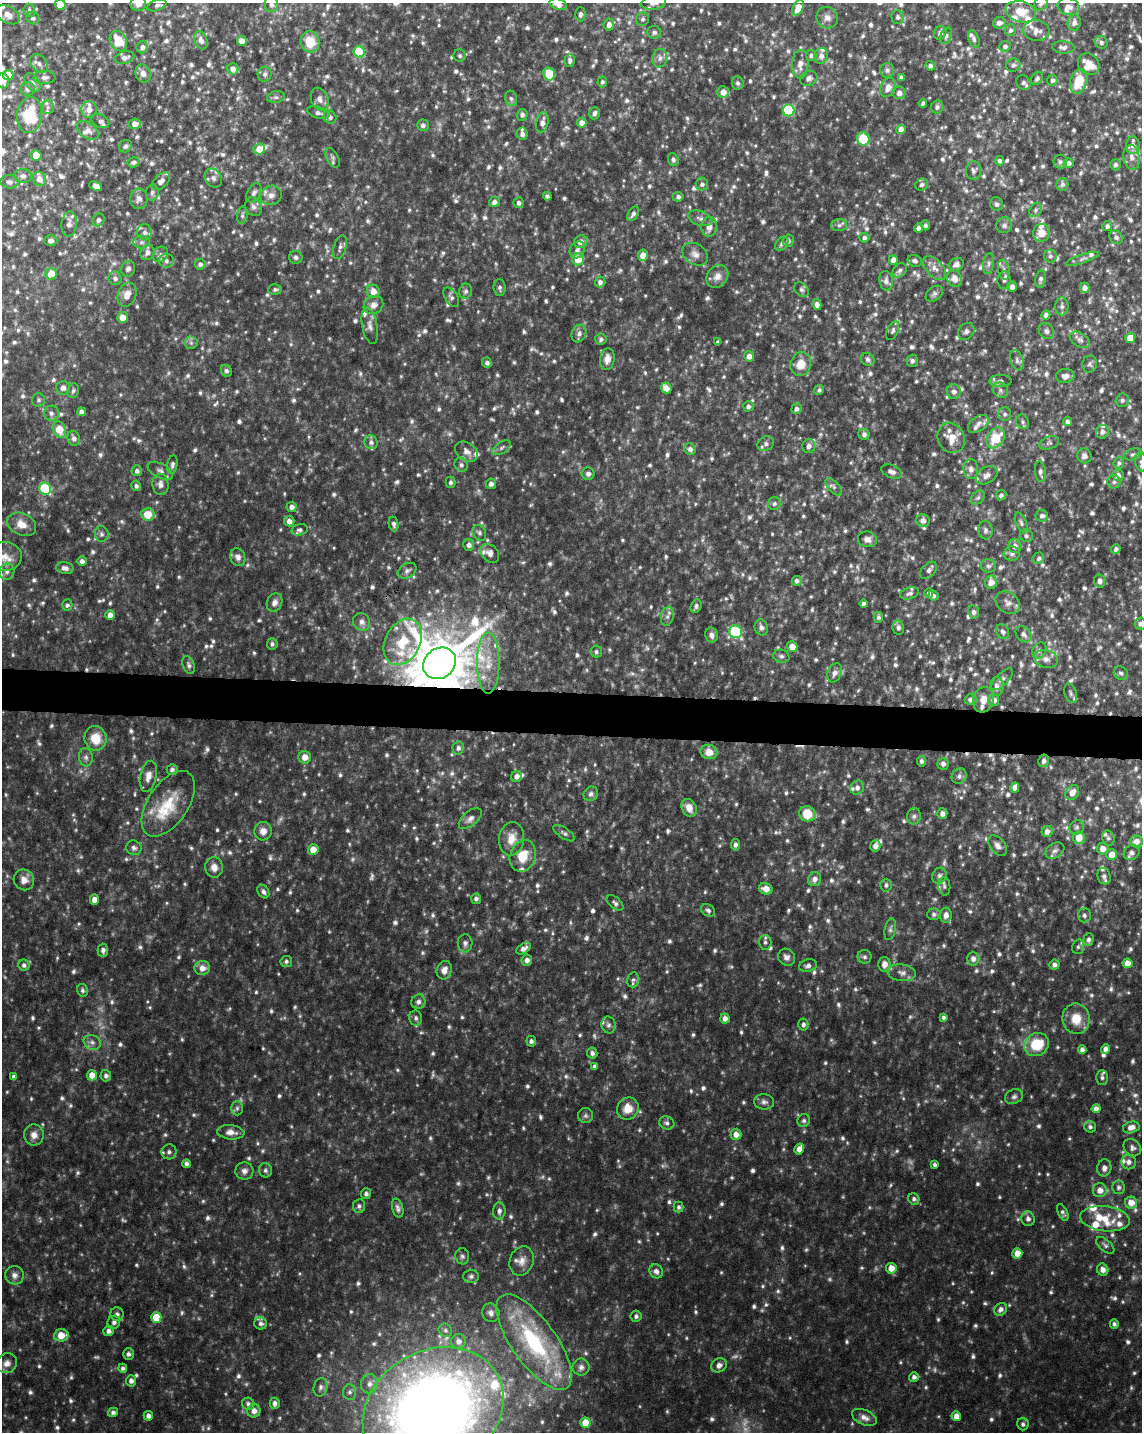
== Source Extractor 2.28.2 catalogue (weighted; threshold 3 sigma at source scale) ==
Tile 7 of 4 x 3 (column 3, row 2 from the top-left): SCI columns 2281-3420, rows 1656-3085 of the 4567 x 4797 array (HDU 1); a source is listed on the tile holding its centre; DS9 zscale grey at full resolution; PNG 1144 x 1434 px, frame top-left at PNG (2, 3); each listed source drawn as its Kron ellipse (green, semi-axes under 4 px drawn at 4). Shown black and unused: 3% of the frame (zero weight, under 4 of 8 exposures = <1% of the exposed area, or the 3 px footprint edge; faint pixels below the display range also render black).
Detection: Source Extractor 2.28.2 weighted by HDU 2 'WHT'; one run over the whole footprint, this tile lists its part. Background 0.0368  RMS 0.0046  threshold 0.0189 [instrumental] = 3 sigma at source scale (4.09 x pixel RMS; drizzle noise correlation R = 1.36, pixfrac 0.8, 0.0396/0.0396 arcsec/px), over >= 5 px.
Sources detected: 1405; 41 too faint to see at this stretch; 4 cosmic-ray / hot-pixel residue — neither listed nor drawn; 60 inside a brighter listed object's ellipse — not listed separately; of the other 1300, all 500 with FLUX_AUTO >= 1.09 (the completeness limit of this list) listed and drawn (800 fainter detections not listed), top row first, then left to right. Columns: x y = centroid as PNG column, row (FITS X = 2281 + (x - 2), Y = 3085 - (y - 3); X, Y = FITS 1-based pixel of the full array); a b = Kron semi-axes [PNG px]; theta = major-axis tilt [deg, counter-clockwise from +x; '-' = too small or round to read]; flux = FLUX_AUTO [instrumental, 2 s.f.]
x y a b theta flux
654 3 13 6 6 2
60 4 5 5 - 7.2
138 4 8 7 - 2.6
271 4 8 7 - 1.7
558 4 9 5 -17 3
1041 4 7 6 - 1.2
157 5 10 5 20 1.3
1069 6 11 8 -16 2.4
798 8 8 5 63 5
29 10 6 6 - 1.1
1021 12 15 10 -14 7.7
580 14 7 5 -88 1.3
8 15 13 8 -29 4.3
898 17 7 6 - 1.3
33 18 7 6 - 1.3
827 18 11 10 - 2.7
643 19 7 6 - 1.1
999 23 6 5 - 2.4
1074 23 8 6 77 2
609 25 6 5 - 2
1010 30 6 5 - 1.1
1036 31 13 10 -7 3.3
654 32 7 6 - 1.3
940 33 7 6 - 1.6
946 36 8 5 67 1.1
974 39 9 5 -72 1.2
201 40 9 6 -70 2.6
118 41 11 8 -62 9.1
242 41 5 5 - 3.7
310 42 10 9 - 9.5
1101 42 6 6 - 1.3
1005 46 6 5 - 1.2
142 47 6 5 - 1.7
1063 47 11 6 -4 2
359 52 6 5 - 24
811 55 5 5 - 1.4
460 56 6 6 - 1.1
821 56 8 7 - 2
125 58 10 6 12 1.9
660 58 9 7 80 2
570 60 6 5 - 1.3
39 63 10 7 -50 1.9
800 64 14 8 88 3.2
1089 64 11 10 - 7.2
1013 65 7 6 - 1.4
930 66 5 4 - 1.2
233 69 6 5 - 2.8
887 70 7 7 - 1.4
143 73 9 7 -72 2.6
265 74 7 7 - 1.2
549 74 6 5 - 15
8 75 5 5 - 9.4
45 77 11 6 0 1.9
901 77 4 4 - 1.3
809 78 9 7 29 1.9
1037 78 7 5 54 1.2
1052 80 5 5 - 1.2
3 81 7 6 - 2.4
1079 81 13 8 73 11
602 82 5 4 - 1.1
33 83 10 6 -56 1.7
738 83 7 6 - 1.2
1023 83 8 6 -39 1.4
888 87 10 7 65 3.5
28 89 7 6 - 1.9
723 92 6 5 - 3.6
899 93 6 6 - 2.5
276 97 9 6 8 1.2
511 98 8 6 -73 1.2
320 99 12 8 -68 2.5
923 103 4 4 - 1.2
48 107 7 6 - 1.3
937 107 6 6 - 1.2
89 110 8 7 - 3.4
789 110 6 6 - 35
318 113 11 5 -17 1.8
595 113 6 5 - 1.2
30 115 18 12 84 19
522 115 6 5 - 1.4
330 117 7 6 - 1.5
100 121 9 6 -28 1.5
542 122 10 6 76 2.6
582 123 5 5 - 2.8
135 124 6 5 - 3.2
423 125 6 5 - 1.4
901 129 5 4 - 3.4
88 130 12 7 -34 2.3
522 134 6 5 - 1.9
863 139 7 6 - 16
1133 145 9 7 88 2.4
125 146 7 6 - 1.2
259 149 6 5 - 5.7
36 155 5 5 - 8.9
1132 157 12 8 -81 3
333 158 10 6 -63 1.2
673 160 6 5 - 1.1
1000 161 4 4 - 1.2
134 162 6 5 - 1.2
1060 162 7 7 - 1.3
1069 163 5 5 - 1.6
1116 165 5 5 - 1.1
974 170 9 7 85 1.5
23 176 8 7 - 1.6
213 178 10 8 -57 1.7
39 179 7 6 - 3
161 181 11 6 45 2.4
10 182 9 6 -3 1.4
702 184 6 6 - 1.4
1062 184 6 6 - 1.3
922 185 6 5 - 1.2
96 186 7 4 -26 2.1
152 193 8 6 83 1.2
254 193 10 6 59 1.6
271 195 11 9 20 2.7
547 196 4 4 - 1.1
678 197 5 5 - 1.2
139 199 10 9 - 2.3
494 202 5 5 - 1.7
519 203 5 5 - 1.4
996 204 7 6 - 1.3
253 207 10 8 -59 1.8
1036 210 7 6 - 1.2
633 214 8 5 57 1.4
242 215 9 5 80 1.1
700 218 12 7 -19 1.9
99 220 6 5 - 1.3
69 224 12 7 83 2
839 225 8 6 2 1.2
925 225 5 4 - 1.1
1004 225 8 7 - 1.5
1107 226 5 4 - 1.4
709 227 10 7 83 3.1
918 228 5 4 - 1.7
145 232 8 7 - 1.5
1042 233 9 8 - 4.3
1116 237 7 6 - 1.4
864 238 5 5 - 1.3
51 241 6 5 - 1.4
788 241 6 5 - 1.5
141 242 8 6 0 1.2
581 242 7 6 - 3
782 244 8 5 51 1.3
340 247 12 6 72 1.7
577 250 9 7 60 1.8
147 252 8 7 - 1.9
160 254 8 7 - 1.5
695 254 14 10 -33 2.9
643 255 6 5 - 4.7
1050 256 6 6 - 1.2
296 257 7 6 - 1.4
578 259 6 6 - 7.1
1083 259 17 3 18 1.6
893 260 5 4 - 3.1
166 261 7 7 - 1.6
915 261 7 5 -20 1.3
200 264 5 5 - 1.5
956 264 8 6 28 1.9
989 264 10 5 81 1.3
935 268 14 8 -48 2.9
128 269 8 7 - 1.4
900 270 8 6 46 1.4
1004 270 10 5 -77 1.6
51 274 6 5 - 8.2
717 276 12 10 51 3.4
115 278 7 6 - 1.5
955 278 8 7 - 3.6
1041 279 8 5 80 1.3
1004 280 9 6 86 1.6
886 281 10 6 -80 1.9
600 282 5 5 - 1.7
1012 287 5 4 - 2.3
500 288 8 6 -83 1.2
1085 288 5 4 - 2.5
275 289 7 5 3 1.1
801 290 8 6 -44 1.2
373 291 7 6 - 3.7
465 291 7 6 - 1.4
934 294 10 6 38 1.3
127 295 12 9 69 3.6
451 297 11 6 -58 1.5
817 304 5 4 - 2
373 305 10 8 31 2.7
1062 306 9 6 86 1.5
1046 315 4 4 - 1.6
123 317 5 5 - 4.3
370 326 18 7 -79 2.5
893 331 10 5 65 1.2
966 331 9 7 51 1.4
1046 331 8 7 - 1.3
579 334 9 7 67 1.9
1130 338 5 5 - 5.8
601 339 6 5 - 1.1
1080 340 11 6 -31 1.8
718 342 4 4 - 1.2
191 343 6 6 - 1.2
749 356 5 5 - 2.9
607 359 11 7 81 3.4
868 359 7 6 - 1.3
1017 360 10 6 -70 1.5
912 361 6 6 - 1.3
487 363 5 4 - 1.5
801 364 12 10 72 6.7
1090 364 8 7 - 1.1
226 371 6 5 - 1.1
1065 376 9 7 5 2.7
1000 381 11 6 0 1.6
63 388 7 6 - 2.2
666 388 5 5 - 4
819 390 5 4 - 1.2
1000 390 8 7 - 1.4
73 391 7 5 71 1.1
954 391 7 7 - 2.1
38 400 7 6 - 1.1
1122 400 7 6 - 1.1
748 406 5 5 - 1.4
796 409 5 5 - 1.4
82 412 4 4 - 2.3
51 413 7 7 - 1.8
1005 414 7 6 - 1.1
1067 421 4 4 - 1.5
1023 422 7 6 - 1.1
978 424 11 7 36 2.2
59 429 8 6 -63 8.1
1102 432 7 6 - 1.9
864 434 5 5 - 1.4
74 438 7 6 - 1.7
951 438 15 13 -65 6.3
996 438 11 8 57 13
371 442 7 6 - 1.5
1049 443 10 6 19 1.2
766 444 9 7 31 1.7
809 446 7 6 - 2.1
502 448 10 5 34 1.4
690 449 6 5 - 1.6
466 452 12 9 -35 2.7
1133 454 9 5 19 1.1
1084 456 7 7 - 1.6
1141 462 9 6 -81 1.6
1119 463 6 5 - 1.1
172 464 9 5 79 1.3
461 465 7 6 - 1.3
971 469 10 7 -87 2.2
137 471 5 5 - 1.4
160 471 14 7 -28 2
892 472 11 6 -22 2.1
1040 472 10 5 -82 1.4
588 474 6 6 - 1.6
987 475 12 8 31 2.4
1118 475 6 6 - 2
450 482 5 5 - 1.1
1114 482 6 6 - 1.1
160 484 10 8 -85 2.5
491 484 5 5 - 1.8
136 486 5 5 - 1.2
834 487 10 5 -47 1.4
45 489 6 6 - 39
1001 495 5 5 - 1.1
978 498 8 5 48 1.2
774 504 6 6 - 1.2
292 507 5 5 - 2.2
148 514 6 6 - 7.9
1042 516 6 6 - 1.4
923 520 6 6 - 2.3
289 521 5 5 - 2.8
1021 523 11 5 -66 1.3
22 524 15 11 -25 5
394 524 7 5 -79 1.2
300 530 8 5 15 1.2
985 530 9 7 -80 1.6
479 533 8 6 -60 1.2
102 534 8 7 - 1.3
1026 536 7 6 - 1.1
867 539 9 7 -9 2.4
469 545 6 5 - 1.8
1015 546 7 6 - 2.6
1116 549 5 4 - 1.4
490 553 11 8 -47 2.4
1012 553 8 7 - 1.7
4 557 17 14 3 5.7
238 557 9 7 -67 2.1
1039 558 6 5 - 1.1
82 561 5 5 - 1.7
988 566 7 6 - 1.1
65 568 9 6 -7 2.1
928 570 10 6 48 1.5
407 571 10 7 31 1.6
7 572 8 7 - 1.9
797 581 5 5 - 1.4
1100 581 6 5 - 1.7
991 582 7 6 - 3.4
909 593 10 5 19 1.3
929 593 5 4 - 1.6
934 595 5 4 - 1.2
274 602 9 7 63 2.5
1008 603 13 10 -37 2.7
864 604 4 4 - 1.5
67 605 6 5 - 1.2
696 606 7 5 66 1.2
974 612 6 5 - 1.5
110 615 5 4 - 3.2
667 616 10 6 78 1.7
878 617 5 5 - 1.1
362 622 9 8 - 2.4
1140 624 6 5 - 1.3
761 627 8 6 -74 1.9
898 627 7 5 -79 1.5
735 632 6 6 - 36
1003 632 8 6 -59 1.4
1024 634 9 6 -47 1.8
712 635 7 6 - 2.1
403 642 24 17 62 16
272 644 5 5 - 1.2
792 646 5 5 - 5.5
1039 650 8 6 60 1.2
596 652 6 5 - 1.1
781 656 8 6 -15 1.3
1046 659 12 9 -14 2.8
440 663 17 15 39 3200
488 663 30 11 -90 11
189 665 9 5 -69 1.3
835 673 10 7 68 2.5
1121 673 7 6 - 1.3
1002 679 14 6 46 1.6
997 686 9 7 -88 2.7
1071 693 10 6 -73 1.3
970 699 6 5 - 1.4
983 700 13 10 73 4.2
994 700 6 5 - 2.7
95 738 12 11 - 8.4
458 748 6 6 - 1.3
709 752 8 7 - 4.6
86 757 9 7 -84 1.6
305 757 6 6 - 3.3
921 761 5 4 - 1.2
1044 761 6 5 - 1.6
943 764 6 6 - 1.6
172 770 5 5 - 1.3
148 776 16 8 78 3.6
517 776 6 5 - 2.1
959 776 8 7 - 1.6
857 788 7 6 - 1.6
1015 788 5 4 - 2.5
1072 793 8 6 52 3.7
591 794 7 6 - 1.4
168 804 37 20 56 18
689 808 9 7 -61 3.8
807 814 8 7 - 11
942 814 5 5 - 2.1
914 816 8 7 - 1.3
470 819 13 7 40 2.3
1077 827 7 6 - 1.2
263 831 9 9 - 3.1
1047 832 6 5 - 2.6
564 833 12 5 -34 1.3
1079 838 6 6 - 5.6
1108 838 8 6 -72 1.1
512 839 17 12 83 5.9
1137 841 6 6 - 3.4
735 845 6 4 81 1.4
875 846 6 5 - 2.9
998 846 12 7 -50 2.3
134 848 8 7 - 1.4
1103 849 6 5 - 3.5
313 850 5 5 - 5.4
1055 851 10 7 31 1.7
1131 853 8 7 - 1.8
1112 855 5 5 - 5.2
523 856 16 12 70 8.9
214 867 10 9 - 3
939 876 8 7 - 1.6
1104 876 8 6 -72 1.8
815 879 7 6 - 2.3
24 880 10 10 - 3.3
886 885 6 5 - 1.2
944 886 9 6 -86 1.1
766 889 7 5 -14 3.2
263 891 7 5 -56 1.4
476 899 5 5 - 1.3
94 900 5 4 - 3.2
615 903 10 5 -40 1.3
708 910 7 6 - 1.2
934 914 6 6 - 1.2
946 915 7 6 - 2.7
1084 915 7 6 - 1.4
890 929 11 5 78 1.3
1089 939 6 5 - 1.2
765 942 7 6 - 1.3
465 943 9 7 87 1.6
1078 947 7 6 - 1.1
524 949 8 5 32 2.1
103 950 6 5 - 1.8
787 957 9 8 - 2
865 957 7 7 - 1.2
973 959 7 6 - 2.2
527 960 6 5 - 1.9
286 961 6 5 - 1.2
1127 963 5 5 - 4.2
884 964 7 6 - 2.7
24 965 6 5 - 1.2
1054 965 5 5 - 1.7
808 966 9 6 12 1.6
202 968 8 7 - 3.3
444 970 9 7 71 3.1
902 973 14 8 -7 2.6
633 980 7 6 - 1.3
83 990 6 5 - 1.1
418 1002 7 7 - 1.8
943 1017 4 4 - 1.1
416 1018 7 6 - 1.5
725 1019 5 4 - 2.4
1076 1019 15 13 -80 8.2
608 1025 8 7 - 1.4
803 1025 6 5 - 1.4
531 1041 5 5 - 1.3
92 1042 9 7 -26 2
1037 1045 13 11 35 14
1105 1049 5 4 - 1.8
1082 1050 4 4 - 1.6
592 1053 5 5 - 1.5
594 1066 4 4 - 1.3
92 1075 5 5 - 3.9
106 1076 6 5 - 1.4
14 1077 4 4 - 1.4
1102 1078 7 6 - 1.2
1014 1097 9 7 23 1.5
764 1102 10 7 -6 1.7
237 1108 7 6 - 1.1
628 1108 11 10 - 6.5
1096 1109 4 4 - 2.3
585 1116 7 7 - 1.2
804 1121 6 6 - 1.1
667 1123 8 6 -21 1.3
1090 1127 6 5 - 1.3
1131 1127 8 6 13 3
231 1132 13 7 -6 3.3
736 1134 5 5 - 3.2
34 1135 10 10 - 3
1132 1148 9 8 - 1.7
799 1149 6 4 58 3.2
169 1152 7 7 - 1.7
1129 1162 7 7 - 2
186 1164 4 4 - 1.3
935 1165 4 4 - 1.2
1104 1168 8 7 - 2.2
265 1170 7 6 - 1.3
244 1171 9 8 - 2.2
1119 1187 7 6 - 1.4
1100 1190 7 7 - 3.5
366 1194 5 5 - 1.3
914 1199 6 5 - 1.2
1131 1203 6 6 - 5.1
359 1206 7 6 - 1.3
679 1207 5 5 - 1.1
398 1208 10 5 -75 1.5
499 1211 8 6 88 1.7
1063 1212 9 4 -65 1.2
1028 1219 7 6 - 1.8
1105 1219 25 12 -6 9.1
1105 1245 11 5 -41 1.3
1017 1253 5 5 - 4.5
462 1256 8 7 - 1.2
522 1261 15 11 70 3.8
891 1268 5 5 - 4.6
1103 1270 6 5 - 2.7
656 1271 7 6 - 2
14 1275 9 9 - 2.3
471 1276 8 6 2 1.4
1001 1309 7 6 - 1.9
491 1313 9 8 - 2.1
117 1314 7 6 - 1.6
636 1316 5 5 - 1.2
156 1317 5 5 - 9
114 1322 6 6 - 1.6
261 1323 6 6 - 1.3
1114 1324 4 4 - 1.2
445 1330 7 6 - 1.1
108 1331 5 5 - 1.9
61 1335 7 6 - 6.6
458 1341 7 7 - 2.4
534 1342 56 22 -54 55
128 1354 6 5 - 1.4
7 1363 10 9 - 2.9
719 1365 8 7 - 2.2
581 1367 8 8 - 1.7
123 1368 4 4 - 1.1
914 1377 5 5 - 1.6
131 1381 5 5 - 2
370 1384 9 8 - 2.8
320 1387 9 7 78 1.6
350 1392 7 6 - 1.4
275 1403 5 5 - 1.7
248 1404 6 6 - 1.3
433 1410 74 59 30 600
254 1411 7 6 - 2.4
113 1412 5 4 - 1.3
148 1416 5 4 - 1.9
956 1416 5 4 - 3.5
864 1417 13 7 -23 3
585 1423 5 5 - 7.3
1023 1424 6 6 - 1.2
Overlapping masked pixels (flux is a lower limit): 1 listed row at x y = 440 663
Isophote crosses this tile's border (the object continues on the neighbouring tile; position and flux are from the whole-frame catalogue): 13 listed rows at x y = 654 3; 60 4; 138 4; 271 4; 558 4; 1041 4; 827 18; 3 81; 1141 462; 22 524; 4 557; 1140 624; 433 1410